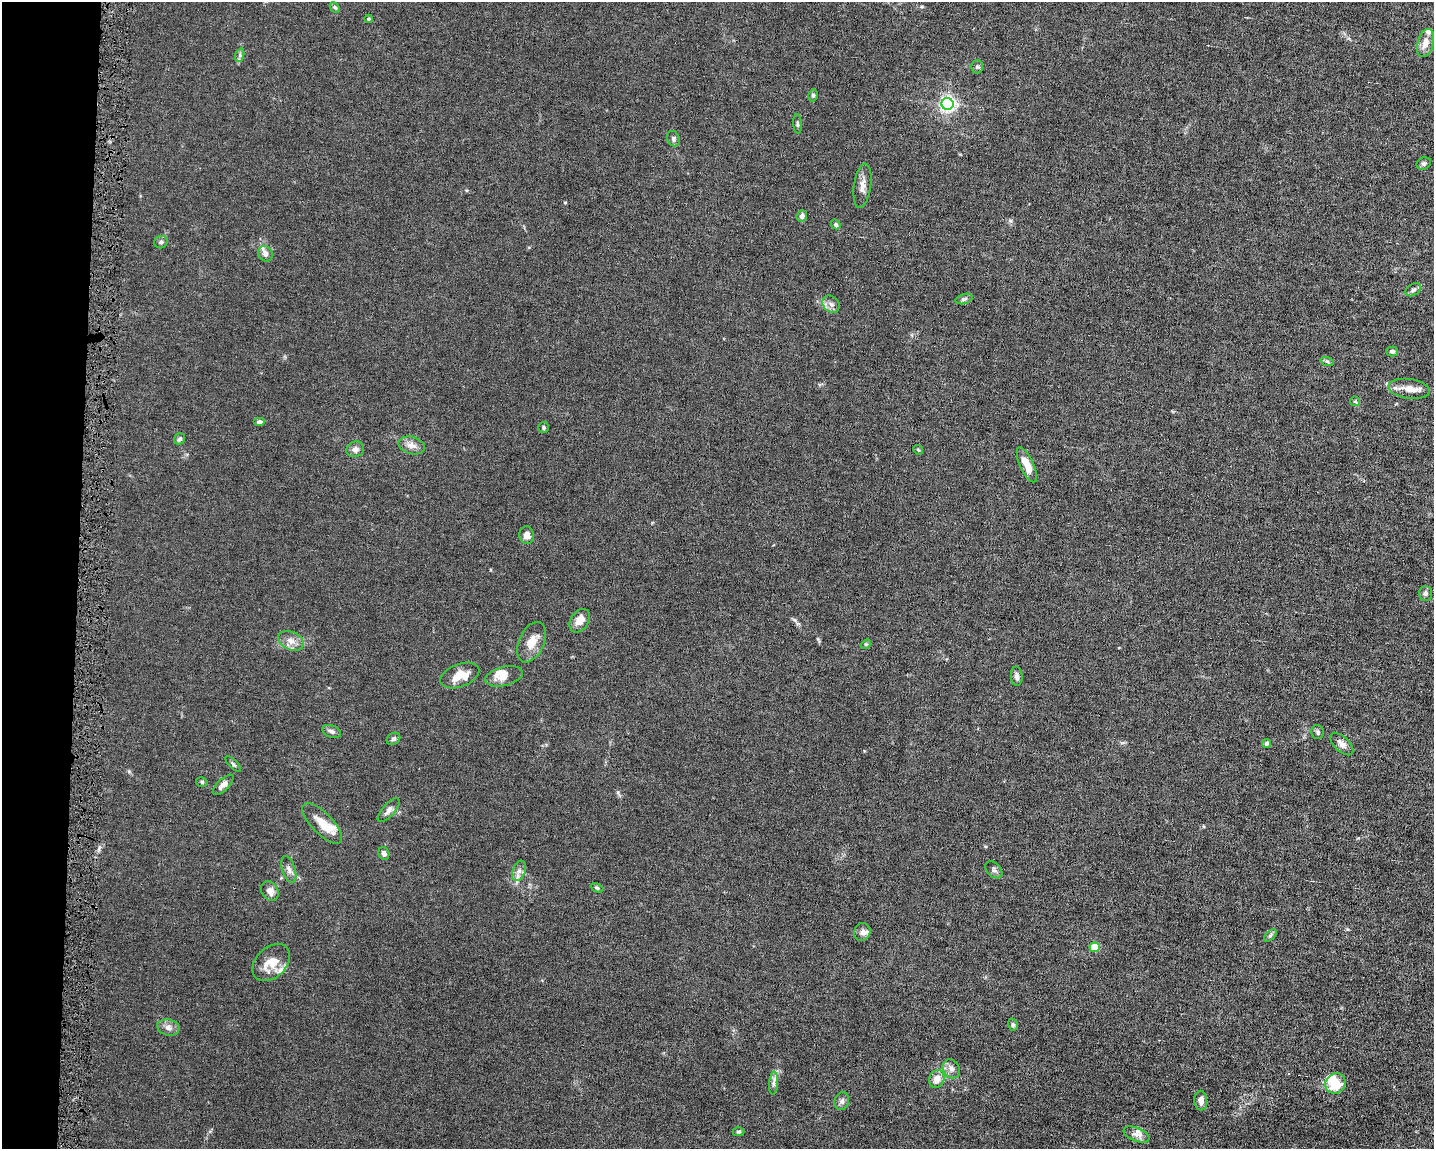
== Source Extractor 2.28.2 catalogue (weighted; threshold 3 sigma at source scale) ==
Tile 4 of 3 x 4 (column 1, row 2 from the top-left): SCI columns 219-1650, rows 2297-3443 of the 4623 x 4591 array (HDU 1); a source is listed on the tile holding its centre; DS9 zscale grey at full resolution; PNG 1436 x 1151 px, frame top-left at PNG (2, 2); each listed source drawn as its Kron ellipse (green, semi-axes under 4 px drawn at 4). Shown black and unused: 5% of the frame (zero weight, under 4 of 8 exposures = <1% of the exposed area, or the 3 px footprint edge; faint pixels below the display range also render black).
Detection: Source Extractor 2.28.2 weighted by HDU 2 'WHT'; one run over the whole footprint, this tile lists its part. Background 0.0144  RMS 0.0024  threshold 0.00972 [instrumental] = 3 sigma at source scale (4.09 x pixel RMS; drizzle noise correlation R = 1.36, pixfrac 0.8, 0.05/0.05 arcsec/px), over >= 5 px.
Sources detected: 76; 1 inside a brighter object's white glare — neither listed nor drawn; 7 inside a brighter listed object's ellipse — not listed separately; the other 68 listed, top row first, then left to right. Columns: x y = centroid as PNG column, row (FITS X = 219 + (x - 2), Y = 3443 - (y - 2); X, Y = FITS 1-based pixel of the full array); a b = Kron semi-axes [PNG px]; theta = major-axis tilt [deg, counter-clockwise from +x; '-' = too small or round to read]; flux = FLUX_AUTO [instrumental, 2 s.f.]
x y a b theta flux
335 7 6 4 -47 0.35
368 19 4 4 - 0.3
1425 43 14 8 74 2
240 55 7 4 73 0.42
977 67 6 5 - 0.42
813 95 6 5 - 0.39
948 104 6 6 - 66
797 124 10 3 -87 0.4
673 139 8 6 -67 0.51
1424 163 7 6 - 0.44
862 186 22 8 82 1.7
802 216 6 5 - 0.74
836 224 5 4 - 0.41
161 242 7 6 - 0.46
265 254 8 7 - 1.1
1413 290 8 5 32 0.57
964 299 8 5 17 0.49
831 304 9 7 -45 0.93
1392 351 6 5 - 0.47
1327 361 7 4 -19 0.34
1409 389 21 10 -8 2.4
1355 401 5 4 - 0.26
259 422 6 4 0 0.55
544 428 5 5 - 0.35
180 439 6 5 - 0.48
412 445 13 8 -17 1.4
355 449 9 7 18 0.98
918 450 5 4 - 0.24
1027 465 19 6 -65 2.5
527 535 9 7 -80 1.2
1425 593 7 6 - 0.62
580 621 13 8 55 2.2
291 641 13 9 -26 1.6
531 642 21 12 65 2.9
866 644 5 4 - 0.24
460 675 20 11 20 3.7
504 676 19 9 15 2.2
1017 676 10 6 -88 0.76
332 731 10 6 -21 0.6
1318 732 7 6 - 0.46
393 739 7 5 33 0.44
1266 743 5 4 - 0.41
1342 744 14 7 -44 1.2
233 764 10 4 -46 0.37
202 782 6 4 -16 0.32
223 785 13 6 44 1.1
389 810 15 6 49 0.99
322 824 26 10 -45 4.3
384 853 6 5 - 0.75
289 869 14 6 -72 0.96
994 870 10 7 -45 0.57
519 871 10 6 68 0.95
597 888 7 4 -23 0.33
270 891 10 8 -57 1.5
862 932 9 8 - 0.89
1270 935 7 4 45 0.4
1095 947 5 5 - 7.1
271 963 22 15 44 4.3
1013 1025 6 5 - 0.39
168 1027 11 8 -12 1.1
951 1069 10 8 -59 1
937 1079 9 7 67 2.1
774 1083 11 4 86 0.71
1335 1083 10 9 - 4.7
842 1101 9 7 72 0.75
1201 1101 10 6 -86 1.2
739 1132 6 4 1 0.31
1136 1135 13 7 -22 1.1